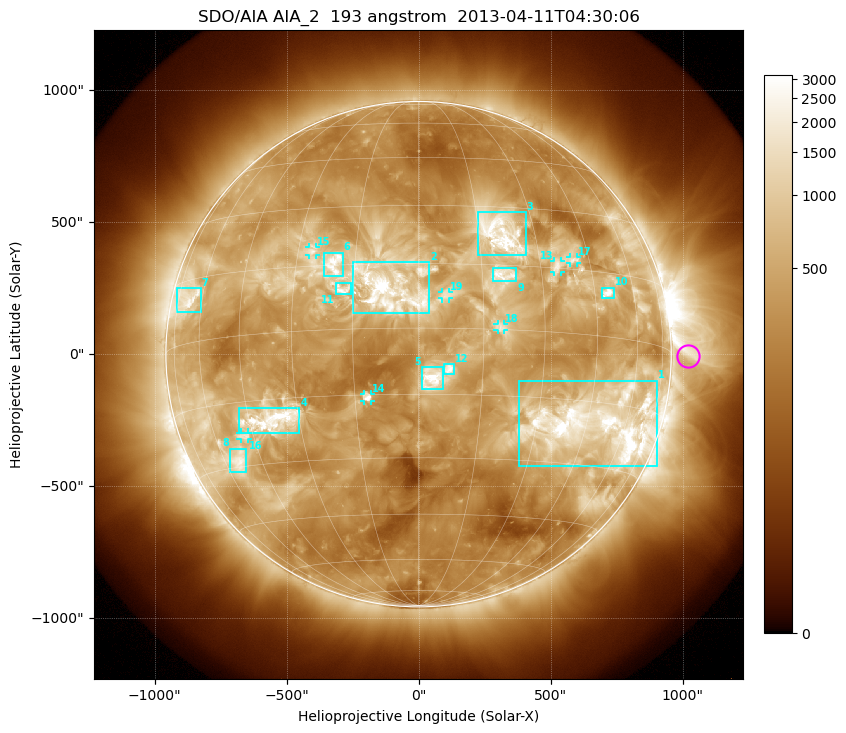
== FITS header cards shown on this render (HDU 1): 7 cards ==
TELESCOP= 'SDO/AIA'
INSTRUME= 'AIA_2'
WAVELNTH=                  193
WAVEUNIT= 'angstrom'
DATE-OBS= '2013-04-11T04:30:06.84'
CTYPE1  = 'HPLN-TAN'
CTYPE2  = 'HPLT-TAN'

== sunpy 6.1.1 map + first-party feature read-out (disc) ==
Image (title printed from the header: SDO/AIA AIA_2  193 angstrom  2013-04-11T04:30:06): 1024 x 1024 px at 2.4 arcsec/px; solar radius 957 arcsec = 399 px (full disc in frame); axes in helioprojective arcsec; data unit not stated in the header (colour bar unlabelled)
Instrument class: DISC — disc imager (sunpy class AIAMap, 193 A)
Bright regions (active regions / flare kernels): reference = the median radial profile (limb darkening/brightening removed); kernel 9 px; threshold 5 sigma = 1048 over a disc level ~372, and >= 1.15x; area >= 12 px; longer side >= 10 px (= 24 arcsec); searched inside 0.97 R_sun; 19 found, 19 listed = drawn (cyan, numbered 1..; 7 of them under ~33 arcsec drawn as corner ticks so the feature stays visible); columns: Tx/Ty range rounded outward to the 5 arcsec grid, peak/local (2 s.f.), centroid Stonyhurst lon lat
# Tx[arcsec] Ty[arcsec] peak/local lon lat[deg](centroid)
1 380..905 -425..-100 13 +50 -20
2 -250..40 155..350 11 -6 +9
3 225..405 375..540 10 +20 +23
4 -680..-450 -300..-205 9.8 -38 -20
5 15..95 -135..-50 11 +3 -11
6 -360..-285 295..385 6.9 -20 +15
7 -915..-825 155..250 6.4 -68 +10
8 -715..-655 -450..-355 7.4 -54 -28
9 280..370 275..330 5.7 +20 +13
10 690..740 210..255 12 +49 +10
11 -315..-255 225..270 5.7 -18 +9
12 95..135 -75..-35 5.9 +7 -9
13 510..540 310..355 5.1 +35 +16
14 -210..-180 -180..-150 6.2 -12 -16
15 -415..-385 375..405 4.7 -26 +19
16 -675..-645 -325..-295 5.4 -48 -23
17 570..600 345..370 4.9 +40 +17
18 300..325 90..115 3.9 +19 +1
19 85..115 210..235 4.2 +6 +8
Off-limb structures (1.02-1.3 R_sun): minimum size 162 px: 2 found; the strongest spans PA ~230..305 deg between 1.02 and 1.3 R_sun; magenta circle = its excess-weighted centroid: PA ~270 deg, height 1.07 R_sun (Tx ~1020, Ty ~-10 arcsec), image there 3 x the reference